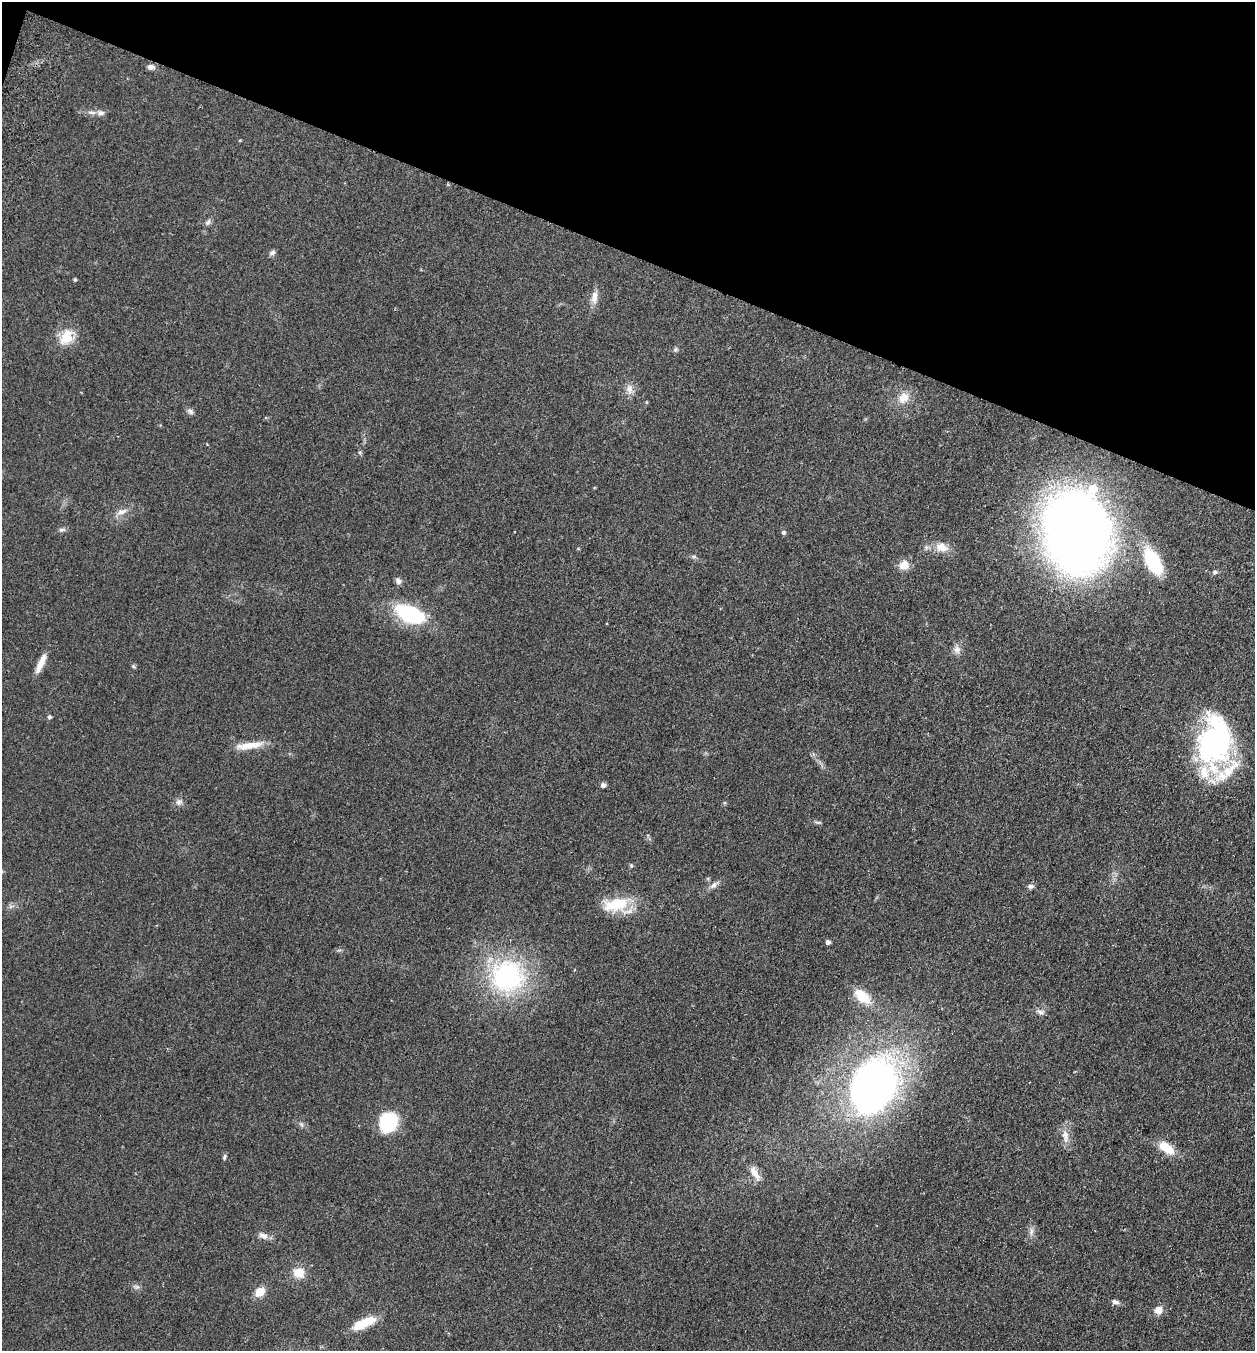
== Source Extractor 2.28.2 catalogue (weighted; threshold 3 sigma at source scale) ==
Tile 2 of 4 x 4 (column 2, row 1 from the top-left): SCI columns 1443-2695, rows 4069-5417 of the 5519 x 5440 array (HDU 1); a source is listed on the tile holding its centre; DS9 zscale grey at full resolution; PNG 1257 x 1353 px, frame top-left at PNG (2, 2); no overlay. Shown black and unused: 19% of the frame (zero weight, under 2 of 3 exposures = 3% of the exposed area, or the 3 px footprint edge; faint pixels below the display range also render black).
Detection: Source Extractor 2.28.2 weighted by HDU 2 'WHT'; one run over the whole footprint, this tile lists its part. Background 0.0925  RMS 0.0083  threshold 0.0372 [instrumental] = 3 sigma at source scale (4.5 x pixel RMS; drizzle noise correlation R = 1.50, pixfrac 1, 0.05/0.05 arcsec/px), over >= 5 px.
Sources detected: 54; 1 inside a brighter object's white glare — not listed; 3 inside a brighter listed object's ellipse — not listed separately; the other 50 listed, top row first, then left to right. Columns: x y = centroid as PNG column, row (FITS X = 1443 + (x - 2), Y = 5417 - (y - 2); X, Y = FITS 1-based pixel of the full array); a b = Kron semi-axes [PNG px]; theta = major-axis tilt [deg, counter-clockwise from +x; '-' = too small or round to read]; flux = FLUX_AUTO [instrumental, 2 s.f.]
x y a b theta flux
151 67 9 6 -3 3.3
92 112 13 4 -3 3.1
208 222 10 5 51 2.2
272 253 8 6 34 2.2
75 279 4 4 - 1.1
594 297 19 8 82 6.1
66 337 24 15 56 15
675 349 7 4 45 1.3
630 389 15 8 -86 5.1
903 398 17 13 44 9.6
190 411 10 6 -41 2.2
122 512 16 6 20 4.5
62 530 9 5 5 2
783 532 6 6 - 1.3
1077 532 55 44 -84 1000
942 547 17 12 -11 9.6
694 557 7 4 -19 1.3
1153 562 26 12 -61 53
904 565 13 11 16 7.7
1215 572 7 5 3 1.7
398 581 9 6 -64 2.8
410 614 27 14 -24 73
957 649 11 9 -68 4.2
41 663 24 6 66 9.4
49 717 6 5 - 1.1
1214 742 57 35 82 150
249 746 36 8 7 13
603 785 6 5 - 2.6
179 802 10 7 35 2.9
631 866 6 4 -70 1.1
713 885 13 6 42 3.5
1031 886 8 6 8 2.4
617 905 35 18 2 28
828 942 4 4 - 3.1
507 976 47 46 - 100
862 996 24 13 -39 18
1040 1012 11 6 -20 2.9
873 1085 57 40 67 360
388 1122 22 18 68 35
1065 1136 18 9 -79 6.8
1166 1148 21 10 -35 15
224 1157 7 4 80 1.4
755 1173 21 8 -57 8
1031 1231 9 4 82 2.5
263 1236 14 7 -14 4.2
299 1273 14 12 -19 10
260 1292 11 9 42 9.7
1115 1302 9 5 -16 2.7
1158 1310 9 9 - 6
368 1321 23 11 15 13